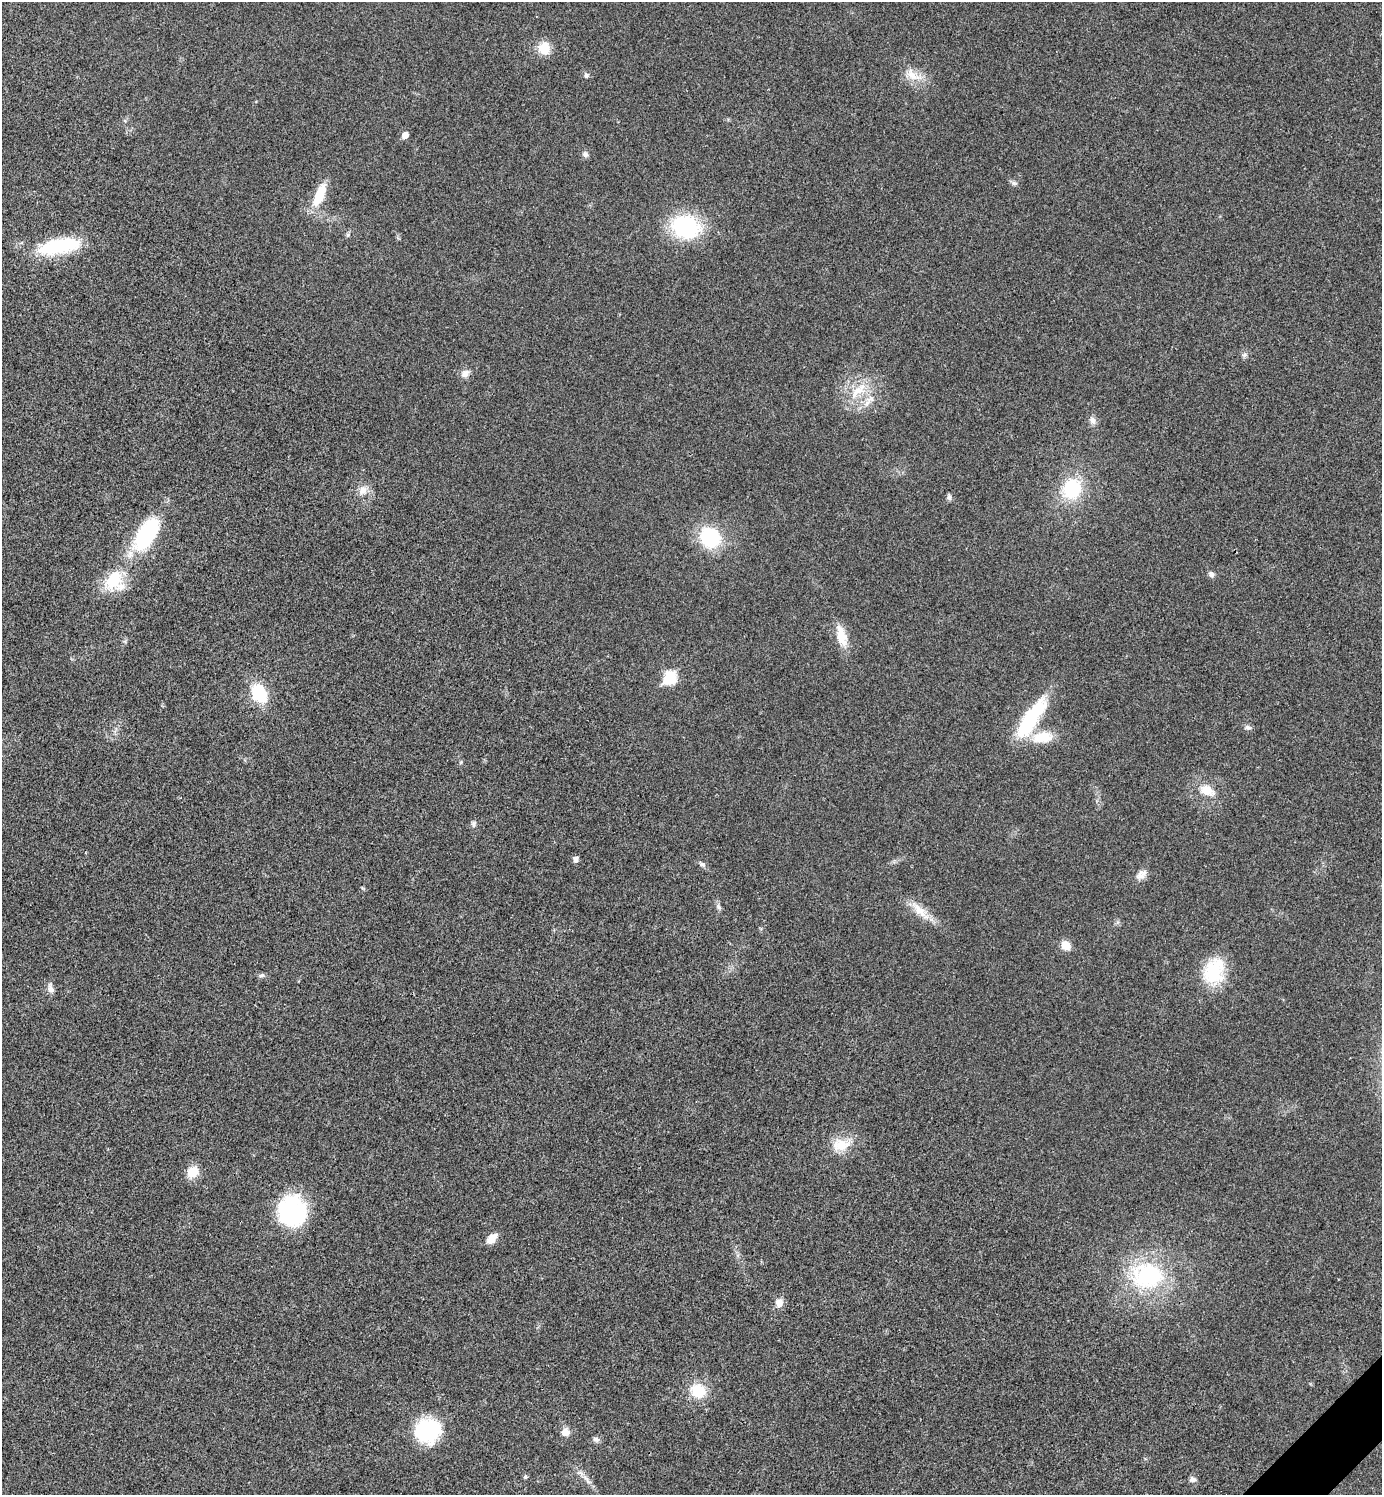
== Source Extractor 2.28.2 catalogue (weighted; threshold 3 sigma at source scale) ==
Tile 6 of 4 x 4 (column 2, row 2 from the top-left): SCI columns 1681-3060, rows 2990-4482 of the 5980 x 5981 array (HDU 1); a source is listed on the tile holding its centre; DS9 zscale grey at full resolution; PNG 1384 x 1497 px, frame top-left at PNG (2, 2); no overlay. Shown black and unused: <1% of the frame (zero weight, under 3 of 4 exposures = <1% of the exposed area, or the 3 px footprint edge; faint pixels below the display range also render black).
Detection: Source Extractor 2.28.2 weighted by HDU 2 'WHT'; one run over the whole footprint, this tile lists its part. Background 0.0285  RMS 0.0054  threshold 0.0241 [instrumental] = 3 sigma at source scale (4.5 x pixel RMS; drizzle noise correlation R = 1.50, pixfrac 1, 0.05/0.05 arcsec/px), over >= 5 px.
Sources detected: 52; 1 inside a brighter listed object's ellipse — not listed separately; the other 51 listed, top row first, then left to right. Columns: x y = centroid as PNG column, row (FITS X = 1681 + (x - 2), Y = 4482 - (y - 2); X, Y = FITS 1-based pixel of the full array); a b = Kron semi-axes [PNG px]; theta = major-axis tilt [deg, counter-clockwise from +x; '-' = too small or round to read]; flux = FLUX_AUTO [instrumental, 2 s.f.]
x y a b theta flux
544 48 16 14 -67 8.7
586 75 7 6 - 1.3
913 75 27 12 -31 9
405 135 6 5 - 4
585 154 8 7 - 1.7
1014 183 8 6 -13 1.3
319 195 29 10 67 15
686 226 24 19 -17 60
348 235 6 5 - 0.99
59 246 50 16 11 38
465 373 12 9 42 3.2
858 390 33 12 43 13
871 399 14 7 20 3.9
1093 421 11 7 -67 2.5
1072 489 21 18 68 31
363 490 13 10 47 4.7
949 497 7 6 - 1.6
146 534 46 21 58 47
710 538 26 22 -51 31
1211 574 8 6 -54 1.7
114 579 30 20 61 21
841 636 30 12 -75 10
670 677 8 7 - 45
259 693 18 13 -63 25
1031 718 54 16 57 38
1248 727 9 7 -25 1.6
1043 737 28 14 8 14
1207 790 18 12 -25 9.1
473 824 9 7 81 1.6
576 859 6 5 - 2.5
702 864 9 7 -16 1.6
1141 875 15 10 43 3.8
718 907 10 6 -46 1.5
921 911 21 13 -35 8.8
1066 945 9 8 - 7
1214 971 32 24 73 26
261 975 8 5 7 1.2
51 989 13 8 -71 2.8
841 1145 28 17 13 12
193 1172 16 13 44 7.9
292 1211 31 30 - 54
492 1238 12 7 44 6.6
1147 1275 43 34 -6 56
779 1303 10 9 - 4.2
698 1391 16 14 -31 17
428 1430 27 24 23 41
565 1432 10 9 - 4.1
596 1439 9 7 -19 1.6
525 1477 6 5 - 0.8
586 1479 19 4 -53 3.2
1192 1479 8 7 - 2